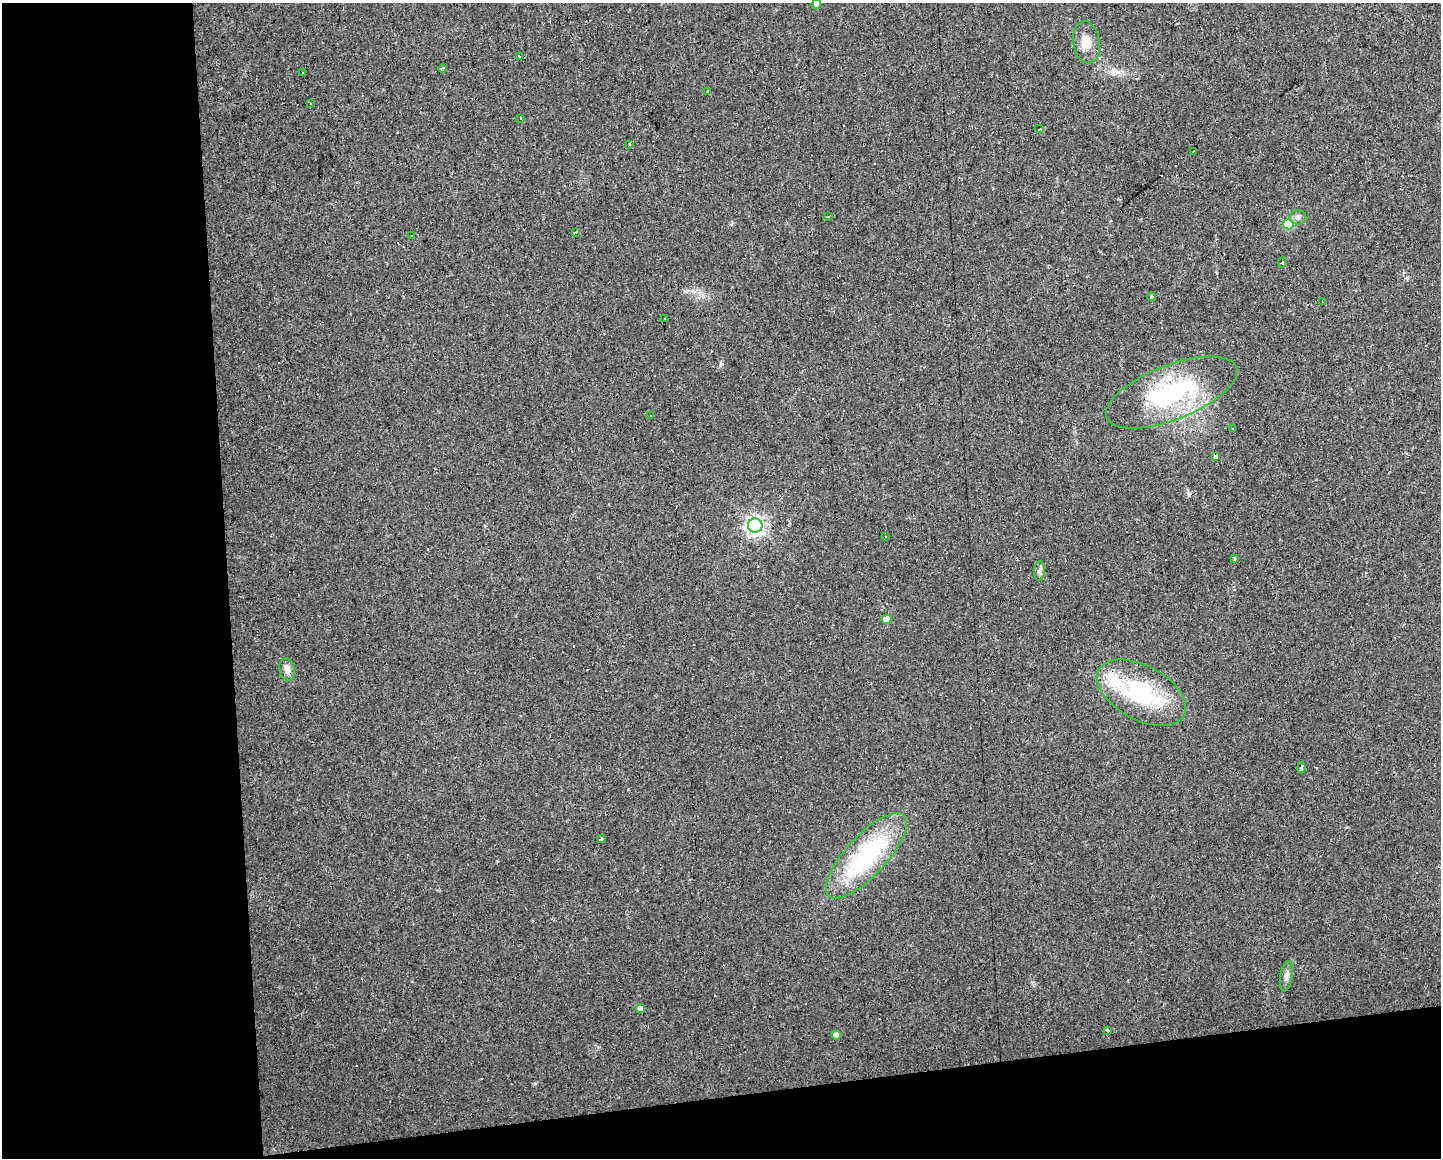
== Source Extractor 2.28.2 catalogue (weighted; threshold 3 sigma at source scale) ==
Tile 10 of 3 x 4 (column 1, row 4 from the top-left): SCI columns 19-1457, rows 1-1156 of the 4387 x 4755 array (HDU 1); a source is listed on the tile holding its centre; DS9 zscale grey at full resolution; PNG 1443 x 1160 px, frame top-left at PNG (2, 3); each listed source drawn as its Kron ellipse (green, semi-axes under 4 px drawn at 4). Shown black and unused: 21% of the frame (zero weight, under 2 of 3 exposures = <1% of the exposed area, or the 3 px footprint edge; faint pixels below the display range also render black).
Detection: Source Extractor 2.28.2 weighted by HDU 2 'WHT'; one run over the whole footprint, this tile lists its part. Background 0.0171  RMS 0.006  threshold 0.027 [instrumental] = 3 sigma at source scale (4.5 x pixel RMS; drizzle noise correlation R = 1.50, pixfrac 1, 0.0396/0.0396 arcsec/px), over >= 5 px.
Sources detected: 57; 18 cosmic-ray / hot-pixel residue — neither listed nor drawn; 1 inside a brighter listed object's ellipse — not listed separately; the other 38 listed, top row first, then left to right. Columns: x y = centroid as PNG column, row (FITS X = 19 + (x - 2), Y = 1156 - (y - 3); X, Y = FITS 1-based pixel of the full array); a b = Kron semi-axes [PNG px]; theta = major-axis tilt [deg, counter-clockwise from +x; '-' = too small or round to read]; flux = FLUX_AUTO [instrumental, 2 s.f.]
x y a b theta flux
816 4 5 4 - 2.3
1086 42 21 13 -82 9.2
519 57 3 3 - 1.8
442 68 4 3 - 1
303 72 3 3 - 3.6
708 91 3 3 - 4
310 103 3 2 - 0.54
521 119 3 3 - 1.4
1040 129 4 2 - 0.44
630 144 3 2 - 0.74
1193 151 3 2 - 1.9
828 217 3 3 - 0.84
1298 217 8 7 - 2.6
1288 224 5 5 - 22
576 232 4 2 - 1.6
411 236 3 3 - 0.89
1283 263 5 3 - 0.76
1152 297 4 4 - 0.78
1323 302 3 2 - 0.82
665 318 3 3 - 2.3
1172 392 70 27 21 74
650 415 3 2 - 0.63
1232 429 3 2 - 4
1216 457 4 3 - 6.2
755 525 7 7 - 250
885 537 3 2 - 0.37
1234 559 3 3 - 1.2
1040 571 9 5 84 1.8
886 619 5 5 - 7.8
287 669 11 7 -78 3.6
1142 693 48 27 -28 61
1301 768 6 3 -87 4.3
601 839 4 3 - 5.3
866 856 55 20 47 75
1286 976 15 6 79 2.9
640 1009 4 4 - 4.6
1108 1031 4 3 - 0.83
836 1035 4 4 - 4
Isophote crosses this tile's border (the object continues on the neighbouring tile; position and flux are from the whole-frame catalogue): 1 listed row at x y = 816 4
Unlisted compact peaks at least as high as the median listed source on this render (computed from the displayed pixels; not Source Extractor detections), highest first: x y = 721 364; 1118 72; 693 291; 1407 278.